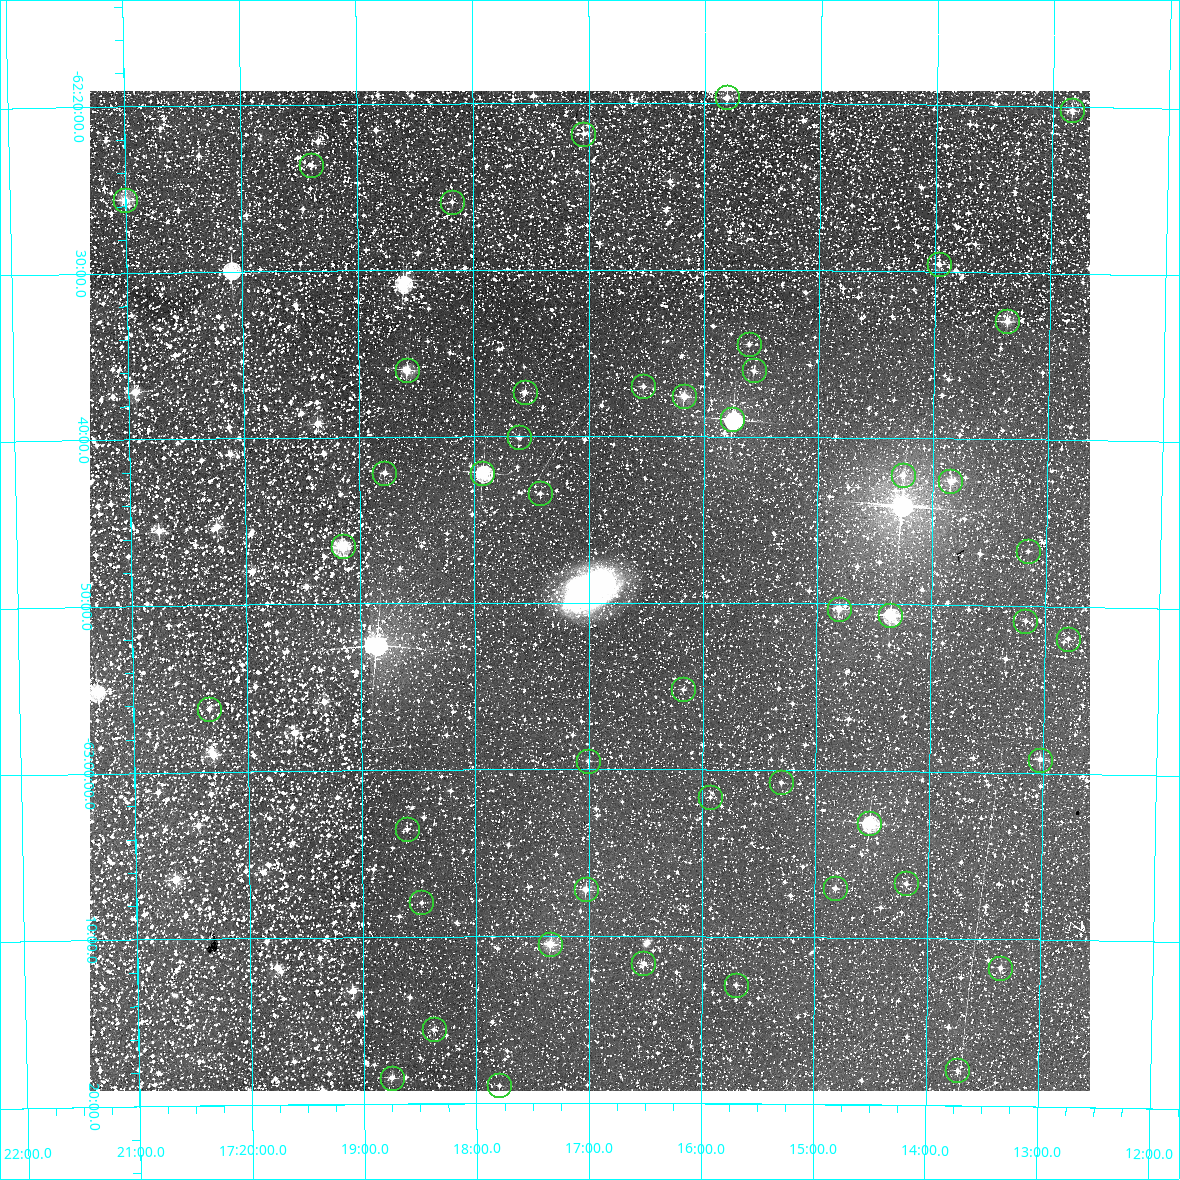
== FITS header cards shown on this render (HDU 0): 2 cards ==
NAXIS1  =                 1000 / Width of image
NAXIS2  =                 1000 / Height of image

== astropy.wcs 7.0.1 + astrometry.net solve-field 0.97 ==
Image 1000 x 1000 px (HDU 0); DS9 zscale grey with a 90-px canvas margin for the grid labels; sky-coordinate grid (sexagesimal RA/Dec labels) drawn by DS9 from the SOLVED WCS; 47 Tycho-2 reference stars matched to detected sources circled (green)
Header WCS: RA---TAN/DEC--TAN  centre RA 17:17:00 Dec -62:49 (259.25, -62.82 deg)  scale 3.6 arcsec/px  FOV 60.0' x 60.0'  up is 0 deg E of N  parity normal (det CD < 0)
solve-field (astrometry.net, Tycho-2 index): VERIFIED the header's WCS against the Tycho-2 star catalogue (43 matches, 0 conflicts) and refined it, rather than solving blind
Solved WCS: RA---TAN-SIP/DEC--TAN-SIP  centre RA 17:17:00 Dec -62:49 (259.25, -62.82 deg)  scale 3.6 arcsec/px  FOV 60.0' x 60.0'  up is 0 deg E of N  parity normal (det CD < 0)
The solver's refit moves the header's centre by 2.1 arcsec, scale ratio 0.9998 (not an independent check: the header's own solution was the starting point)
Tycho-2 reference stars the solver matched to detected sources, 47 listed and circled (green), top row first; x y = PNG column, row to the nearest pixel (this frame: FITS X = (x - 90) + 1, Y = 1000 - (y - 91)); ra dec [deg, ICRS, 3 dp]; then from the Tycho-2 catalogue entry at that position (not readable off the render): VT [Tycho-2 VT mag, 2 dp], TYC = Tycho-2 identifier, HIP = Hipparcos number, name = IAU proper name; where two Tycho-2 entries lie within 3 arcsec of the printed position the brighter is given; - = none
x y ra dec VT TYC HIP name
727 97 258.952 -62.328 10.85 9056-1323-1 - -
1072 110 258.209 -62.337 11.19 9056-3367-1 - -
583 134 259.262 -62.364 11.32 9056-756-1 - -
311 165 259.848 -62.394 11.71 9056-201-1 - -
125 200 260.251 -62.427 10.07 9056-477-1 - -
452 202 259.545 -62.432 11.88 9056-438-1 - -
939 264 258.492 -62.492 11.30 9056-2788-1 - -
1007 321 258.342 -62.549 10.57 9056-3681-1 - -
749 344 258.902 -62.574 11.36 9056-2474-1 - -
407 370 259.644 -62.600 9.51 9056-2628-1 - -
754 370 258.892 -62.601 10.57 9056-2227-1 - -
643 386 259.132 -62.617 11.25 9056-2856-1 - -
525 392 259.389 -62.623 10.80 9056-2697-1 - -
684 396 259.043 -62.626 9.55 9056-2735-1 - -
732 419 258.938 -62.649 8.27 9056-2766-1 - -
519 437 259.402 -62.668 11.19 9056-2141-1 - -
384 473 259.695 -62.703 10.83 9056-2449-1 - -
482 473 259.482 -62.703 7.78 9056-1571-1 84622 -
903 475 258.565 -62.704 10.92 9056-1724-1 - -
950 481 258.461 -62.709 9.88 9056-1502-1 - -
540 493 259.356 -62.723 11.37 9056-2843-1 - -
343 546 259.788 -62.776 9.36 9056-2921-1 - -
1028 551 258.289 -62.778 11.96 9056-3378-1 - -
839 609 258.702 -62.838 10.00 9056-2347-1 - -
890 615 258.589 -62.844 8.77 9056-1867-1 84325 -
1025 621 258.293 -62.848 11.76 9056-3180-1 - -
1068 639 258.199 -62.865 11.20 9056-3562-1 - -
683 689 259.043 -62.920 11.86 9056-548-1 - -
209 709 260.084 -62.937 11.06 9056-1052-1 - -
1040 760 258.257 -62.987 10.42 9056-3162-1 - -
588 761 259.251 -62.991 11.68 9056-2061-1 - -
781 782 258.826 -63.012 11.96 9056-2908-1 - -
710 797 258.983 -63.027 11.73 9056-119-1 - -
869 823 258.632 -63.052 8.59 9056-212-1 - -
407 829 259.652 -63.059 11.25 9056-2866-1 - -
906 883 258.548 -63.112 11.33 9056-1109-1 - -
835 888 258.705 -63.118 11.22 9056-932-1 - -
586 889 259.257 -63.120 10.53 9056-446-1 - -
421 902 259.620 -63.132 12.00 9056-554-1 - -
550 944 259.336 -63.174 9.14 9056-677-1 84575 -
643 963 259.129 -63.194 11.28 9056-365-1 - -
1000 968 258.337 -63.195 11.03 9056-587-1 - -
736 985 258.923 -63.215 11.37 9056-2179-1 - -
434 1029 259.595 -63.259 11.23 9056-2362-1 - -
957 1070 258.430 -63.298 11.06 9056-2210-1 - -
392 1078 259.688 -63.307 10.26 9056-1890-1 - -
499 1085 259.449 -63.316 11.58 9056-1756-1 - -